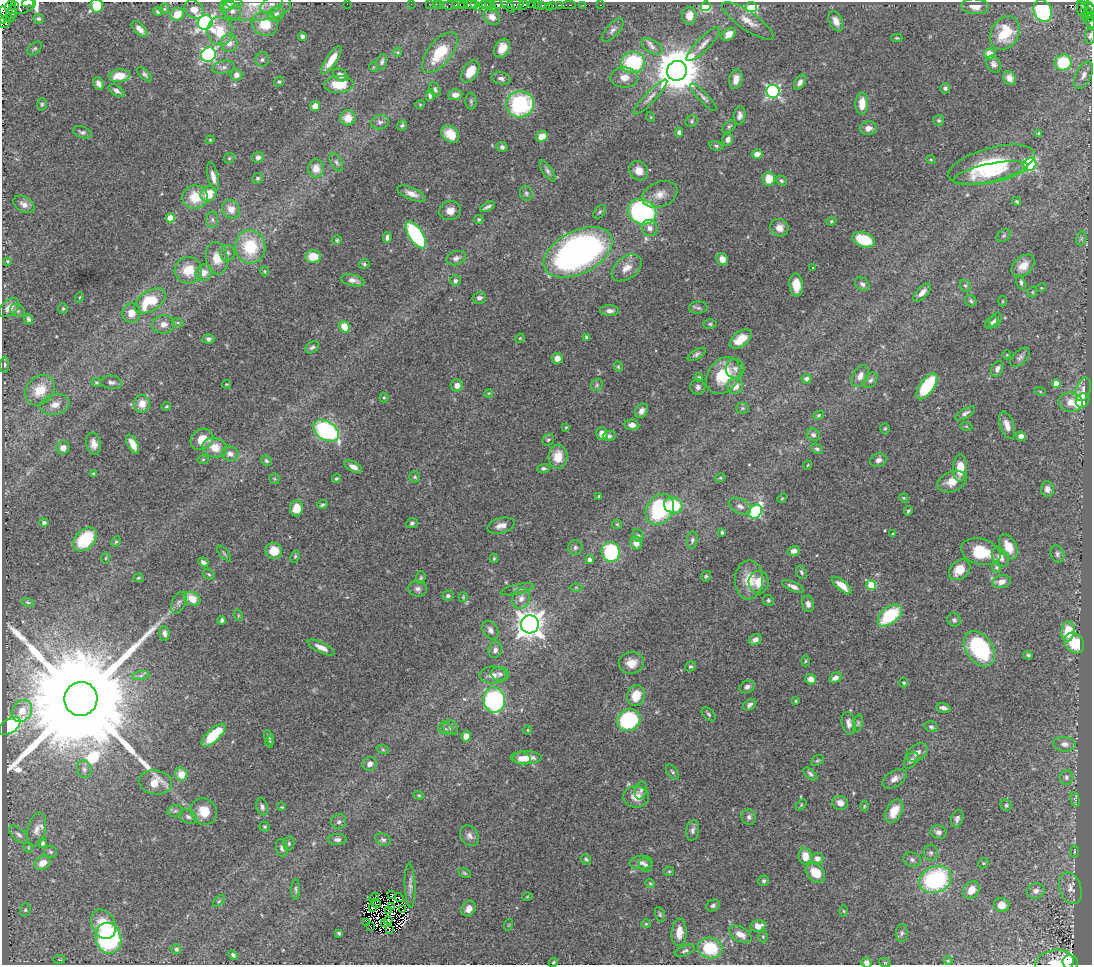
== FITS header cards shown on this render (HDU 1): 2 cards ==
NAXIS1  =                 1090
NAXIS2  =                  963

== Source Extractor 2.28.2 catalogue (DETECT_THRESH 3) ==
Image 1090 x 963 px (HDU 1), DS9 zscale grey, 1 PNG px = 1 image px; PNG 1094 x 967 px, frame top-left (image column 1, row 963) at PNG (2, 2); each listed source drawn as its Kron ellipse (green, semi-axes under 4 px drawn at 4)
Background 0.58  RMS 0.024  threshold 0.0732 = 3 sigma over >= 5 px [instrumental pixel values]
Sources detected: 522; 10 with non-positive FLUX_AUTO (blend fragments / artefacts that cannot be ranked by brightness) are neither listed nor drawn; of the other 512, the 500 brightest by FLUX_AUTO listed and drawn (12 fainter detections omitted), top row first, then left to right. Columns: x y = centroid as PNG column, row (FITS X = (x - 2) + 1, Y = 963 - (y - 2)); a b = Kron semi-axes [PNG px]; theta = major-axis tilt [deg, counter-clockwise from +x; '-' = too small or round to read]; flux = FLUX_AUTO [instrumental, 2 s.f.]
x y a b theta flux
28 3 6 2 14 160
234 3 8 5 -2 4.1
227 4 7 6 - 14
271 4 12 7 34 8.8
347 4 2 2 - 94
411 4 2 2 - 4.7
429 4 2 2 - 6.7
436 4 3 2 - 1.3
440 4 2 2 - 2.2
475 4 3 3 - 76
485 4 6 3 3 22
497 4 6 3 -9 57
538 4 3 2 - 5.8
20 5 15 9 13 520
450 5 9 3 5 19
458 5 6 4 -3 110
463 5 4 3 - 40
471 5 6 3 7 150
515 5 8 4 4 110
523 5 5 3 - 12
533 5 4 3 - 68
542 5 4 3 - 28
553 5 3 2 - 25
559 5 4 3 - 11
569 5 7 2 0 32
583 5 3 2 - 1.6
600 5 3 2 - 4
14 6 2 2 - 81
97 6 7 6 - 40
256 6 35 15 4 44
479 6 3 2 - 19
491 6 6 3 -49 40
508 6 8 4 -42 130
706 6 5 5 - 120
975 6 14 7 -5 15
1085 6 2 2 - 6.7
7 7 15 9 -76 930
549 7 2 2 - 23
751 7 5 5 - 170
1081 8 7 3 -79 50
1090 8 7 3 -68 59
164 9 5 5 - 2.2
194 9 10 8 -41 17
13 11 6 4 -75 170
158 11 5 4 - 4.7
232 11 10 8 -50 10
1043 11 11 8 -65 220
1088 13 5 3 - 30
177 14 7 6 - 27
276 14 9 7 39 8.3
3 15 9 3 -89 310
1085 15 3 2 - 11
689 16 9 7 82 16
492 17 9 7 -41 11
1089 18 6 4 46 60
39 19 5 4 - 3.2
748 21 31 9 -34 20
836 21 11 6 -64 13
5 22 6 5 - 130
205 23 7 7 - 510
1091 23 5 3 - 15
265 24 13 11 -24 47
139 29 10 5 -45 10
613 30 14 6 48 7.3
220 31 14 12 -78 45
1005 33 18 13 59 69
728 34 8 5 40 14
302 36 5 4 - 4.9
1090 36 8 5 85 6.6
897 38 5 3 - 2.2
229 43 8 8 - 14
703 44 23 6 45 13
652 46 11 6 -31 8.6
35 48 8 5 43 3.1
502 48 10 7 62 17
397 52 4 4 - 1.8
440 53 24 11 52 62
989 54 5 5 - 23
208 55 8 7 - 270
262 60 7 7 - 4.9
331 60 16 5 56 24
382 62 8 5 74 4.5
633 62 12 10 11 140
1063 62 8 8 - 82
993 64 9 6 -61 6.4
223 67 11 6 9 7.3
373 67 5 3 - 1.3
470 71 12 7 57 26
677 71 10 10 - 6900
144 74 9 4 -44 4
236 75 6 5 - 9.4
340 75 8 6 -31 8
1083 75 15 7 64 10
120 76 10 6 7 30
624 77 14 10 1 17
501 78 9 6 -13 5.8
1009 78 7 6 - 8.8
736 79 10 6 77 13
279 81 5 5 - 2.7
800 82 8 5 61 7.2
98 83 6 5 - 8.9
339 84 15 8 2 37
945 88 5 5 - 3.8
435 89 8 5 -65 3.8
116 90 9 5 -32 6.1
773 91 6 6 - 310
430 95 6 4 78 5.7
455 95 7 5 3 12
650 97 24 5 46 11
703 97 18 5 -46 7
471 101 8 5 -89 3.5
42 104 6 4 75 2.7
420 104 5 3 - 1.6
520 104 14 13 - 180
862 104 11 6 88 23
315 106 5 5 - 15
740 115 9 6 84 7.3
651 117 5 3 - 1.4
348 118 7 7 - 24
939 120 5 5 - 3.2
692 121 6 5 - 3.1
380 122 9 7 14 6.4
402 125 5 4 - 3
729 126 8 5 43 2.9
868 128 8 7 - 11
82 132 10 5 -19 4.5
679 132 5 4 - 5.7
450 134 10 7 -42 25
1039 134 4 3 - 3.4
542 136 6 5 - 19
728 139 6 5 - 8.2
210 140 4 4 - 1.7
716 146 7 5 -12 3.2
502 147 5 5 - 3.6
757 154 6 4 11 11
258 157 6 5 - 6.5
229 158 6 4 45 2.5
931 160 5 3 - 1.4
336 162 10 5 -62 4.7
992 164 44 16 15 140
1030 165 6 6 - 220
316 168 9 8 - 16
548 171 12 4 -57 5.2
639 171 10 9 - 15
991 173 38 9 11 47
213 177 14 5 -77 11
258 178 5 5 - 2.9
769 179 7 6 - 29
781 181 6 4 -33 3.3
526 193 7 6 - 3.6
208 194 8 7 - 35
411 194 15 6 -22 12
660 194 18 12 21 19
195 197 13 11 10 42
1017 201 5 3 - 2.2
24 204 11 7 -31 9.7
488 207 8 3 27 4.4
231 209 10 8 -54 19
450 211 11 9 20 15
600 212 8 5 51 3.1
642 212 14 12 -22 330
170 218 4 4 - 31
212 219 8 6 -89 4.8
479 220 4 4 - 2.4
831 221 5 4 - 2.1
650 228 8 7 - 8.3
779 228 9 8 - 14
416 235 15 7 -57 200
1004 236 8 5 36 3.1
387 237 5 4 - 5
1081 239 7 5 79 3.4
337 240 5 5 - 2.6
864 240 11 7 -18 62
250 247 17 15 -84 77
578 252 37 21 27 700
227 253 8 7 - 6
313 256 8 6 -3 31
217 258 16 11 -82 26
456 258 10 7 20 7.5
722 259 6 5 - 15
7 261 3 3 - 2
364 264 5 4 - 2.7
1023 266 13 9 42 18
627 268 17 11 38 19
813 268 3 2 - 1.3
188 270 14 13 - 35
264 271 5 3 - 2
204 273 9 7 48 14
353 280 12 5 -12 9.9
455 281 5 5 - 4.1
1021 282 7 4 -73 3.5
862 284 8 6 -41 5.7
796 285 11 6 -84 25
965 286 6 5 - 2.7
1041 288 5 3 - 1.4
922 292 11 5 46 9.5
1032 292 5 5 - 2.1
80 297 5 3 - 1.5
479 298 7 5 14 6.7
150 301 17 10 32 70
971 301 6 5 - 3.1
1003 301 5 3 - 1.5
9 308 11 7 43 14
63 308 5 4 - 2.3
698 308 9 6 2 4.5
17 311 8 6 -35 4.3
610 311 9 5 -2 7.1
131 313 9 9 - 19
28 319 5 4 - 3.6
996 320 8 5 61 4.2
178 323 6 4 -19 2.3
991 323 7 5 41 4.1
163 324 11 9 4 11
710 324 7 5 -1 3
345 327 6 5 - 33
587 337 4 4 - 3.7
520 338 5 4 - 1.6
208 339 6 5 - 4.1
741 339 12 7 37 33
312 347 7 5 33 4.6
696 354 10 4 30 4.6
1007 355 4 4 - 1.6
1020 357 12 6 44 6.2
557 358 5 5 - 12
5 365 8 4 88 3.2
618 367 5 4 - 1.9
735 369 10 9 - 9.2
997 369 8 5 67 7.3
723 376 20 15 54 69
860 376 12 7 62 12
699 377 4 4 - 2.5
806 379 5 5 - 5.7
871 380 9 5 55 4.5
96 382 5 4 - 2.3
111 382 11 6 -6 5.9
227 384 4 2 - 1.4
1056 384 4 4 - 17
457 385 6 6 - 11
597 385 6 5 - 3.5
735 386 8 7 - 16
927 386 15 7 54 110
698 387 7 7 - 5.6
1083 389 12 7 72 9.4
40 390 16 13 49 41
1040 391 5 3 - 1.6
489 393 4 3 - 1.5
384 397 5 4 - 2.2
1083 400 7 6 - 140
1071 402 12 9 -6 19
142 404 9 8 - 19
55 405 15 10 14 17
166 406 4 3 - 1.8
742 408 6 5 - 2.7
641 411 8 6 57 9.1
965 413 11 4 31 5.7
819 415 5 4 - 2.2
632 425 7 5 -7 9.6
1007 425 14 7 -71 14
966 426 6 4 -19 1.9
566 427 4 3 - 1.6
885 429 5 5 - 2.3
326 431 14 9 -32 240
602 434 6 5 - 16
813 435 7 6 - 5.1
609 436 6 5 - 3.6
1021 436 4 4 - 12
202 439 12 10 37 27
548 440 6 5 - 3.5
94 444 11 7 -80 11
133 444 10 5 -62 17
63 448 6 6 - 11
215 448 12 9 -15 24
817 449 6 4 -27 3.6
230 454 8 7 - 8.8
558 457 12 9 86 28
203 459 5 3 - 1.9
878 460 8 7 - 7.8
266 461 5 5 - 3.3
808 465 4 3 - 1.3
353 467 10 5 -28 12
543 468 6 4 5 4.2
960 468 13 7 87 27
94 474 4 3 - 2.8
415 477 5 5 - 2.5
720 478 5 3 - 1.6
274 479 5 5 - 2.4
336 479 4 4 - 2.6
952 481 15 10 22 21
1047 489 7 6 - 9.8
599 496 3 3 - 1.9
782 498 5 4 - 2
904 498 5 3 - 1.6
322 505 5 4 - 2.6
673 505 9 8 - 58
740 506 12 7 -25 7.7
296 508 8 6 80 22
660 509 16 13 57 140
908 511 5 3 - 2.6
755 512 7 6 - 210
44 522 4 4 - 3.7
412 523 6 5 - 3.5
617 524 5 4 - 2
501 526 14 7 15 12
722 532 4 3 - 2.3
893 534 3 3 - 2.3
638 535 6 5 - 3
85 539 14 9 46 90
692 540 8 5 83 3.8
116 542 5 4 - 2.4
636 543 6 6 - 14
575 547 7 7 - 4.6
1008 547 13 8 -62 27
274 551 8 8 - 24
794 551 6 5 - 8.5
611 552 10 9 - 130
981 552 20 13 -15 61
224 553 10 3 -50 2.4
1057 554 9 6 -69 5
295 556 6 4 63 2.4
1000 557 10 7 -50 13
106 558 6 4 89 2.1
494 558 5 3 - 2.1
590 559 4 4 - 6.1
203 562 5 4 - 5.8
996 567 6 4 -76 2.3
960 570 12 9 41 28
801 572 7 5 -61 3.2
209 574 6 5 - 2.8
706 576 5 4 - 2.6
138 578 5 4 - 2.2
421 578 6 4 87 2.4
749 580 19 14 88 36
759 582 11 10 - 24
1002 582 9 6 8 13
842 585 12 5 -39 20
871 585 5 5 - 75
576 587 6 4 -1 2.1
793 587 12 5 -24 8.1
418 589 9 7 -7 6.9
517 589 17 5 13 5.8
448 596 5 5 - 4.3
463 597 5 4 - 2
192 599 9 6 -25 29
521 599 11 8 69 12
768 600 5 5 - 3.3
28 602 6 4 -19 2.2
179 603 11 7 65 6.8
808 604 8 6 -79 6.3
238 615 6 3 -72 2.1
890 615 14 8 39 100
222 620 4 3 - 3.8
954 620 7 6 - 4.4
530 624 9 9 - 1800
490 630 10 7 -60 7.9
1068 631 10 6 80 39
164 633 7 5 -87 6.4
755 639 7 5 28 7.9
1074 643 11 9 -53 54
321 647 14 5 -26 13
979 649 20 13 -54 170
495 650 8 6 72 8.1
1028 655 4 3 - 2.7
806 661 5 3 - 1.8
631 663 12 11 - 19
691 666 6 4 37 2.7
500 674 9 7 -11 6.1
493 675 13 8 1 12
141 676 9 4 9 3.8
835 678 6 4 31 7.9
811 679 5 5 - 11
904 683 5 4 - 2
747 687 8 6 21 6.2
636 696 11 8 70 32
81 699 17 16 - 100000
494 700 12 10 -83 250
796 701 3 3 - 2.1
750 705 7 5 33 4.4
943 708 7 4 -12 5.9
22 711 12 9 56 15
709 714 8 5 -46 3.5
629 720 12 10 34 170
849 723 11 6 -78 9.2
858 723 8 5 74 3
10 726 12 7 36 150
931 727 6 5 - 3.6
451 728 8 6 -44 5.4
445 729 7 5 -23 4.4
528 730 4 3 - 1.3
213 735 15 6 44 76
466 736 5 5 - 11
269 737 8 4 -63 2.6
269 742 5 4 - 2
1064 744 11 7 -5 9.7
383 750 6 4 -19 2.5
917 753 12 8 32 11
522 758 9 6 -15 17
526 758 15 6 0 23
817 760 7 5 32 2.6
911 760 9 5 53 5.5
370 764 7 6 - 7.9
84 769 9 7 -73 6.5
672 772 9 5 -53 3.6
181 774 6 6 - 25
810 774 8 4 -41 4.2
1066 777 7 6 - 5
894 779 13 8 32 11
155 782 16 12 -9 36
641 790 9 6 77 3.9
419 795 5 4 - 1.8
636 797 13 10 2 20
1075 800 7 4 -75 3
840 803 8 7 - 10
801 805 6 4 47 2.1
1006 805 6 5 - 3.1
864 806 5 3 - 1.6
262 807 9 5 -72 5.6
282 807 4 3 - 1.3
175 811 7 5 14 3.9
204 811 14 12 -45 37
894 811 13 8 62 29
188 817 9 6 -25 6.8
749 817 7 7 - 5.4
957 819 9 6 72 5.8
339 822 8 7 - 5.3
265 827 5 5 - 2.4
36 829 17 9 77 14
693 830 10 6 80 6.1
938 832 8 7 - 6.1
19 835 12 6 -42 6.9
469 836 11 8 -57 8.1
337 839 9 5 1 5.8
383 840 8 5 -24 4.5
43 843 5 4 - 3.5
289 843 7 5 77 3.4
28 847 5 3 - 1.8
282 848 9 5 -76 5.2
1074 851 6 3 90 2.1
50 852 7 6 - 3.3
931 853 8 7 - 4.8
805 856 8 6 -82 21
817 858 6 5 - 7.4
586 859 5 4 - 2.4
912 860 9 7 -19 5.7
43 863 8 6 29 19
641 863 11 6 6 7
983 863 5 4 - 2.3
645 865 7 6 - 5.5
669 871 5 4 - 2
464 873 7 4 -27 2.5
815 873 11 8 -43 29
936 879 16 13 23 210
764 881 5 5 - 3.4
650 883 5 4 - 1.9
410 886 22 5 -88 9.4
1070 888 16 11 -71 14
296 889 10 4 90 3.6
971 890 9 7 53 21
1036 891 9 7 20 8.4
391 894 3 2 - 3.4
374 897 5 2 - 5.8
399 897 4 3 - 3.2
527 897 5 3 - 1.3
219 901 7 4 45 2.3
376 903 5 2 - 4.2
713 905 7 5 25 4.5
1002 905 8 7 - 19
391 906 2 2 - 1.6
373 907 3 2 - 3.6
403 909 3 2 - 2.1
469 909 8 6 58 13
25 910 6 5 - 3.2
388 910 3 2 - 1.6
844 911 5 3 - 1.5
660 914 8 4 -73 2.8
388 920 4 2 - 1.7
366 922 4 2 - 2.2
385 923 2 2 - 2.2
103 924 15 11 -63 36
646 924 5 4 - 1.7
508 925 6 3 70 1.6
758 926 7 5 10 15
371 927 3 2 - 2.3
390 930 3 2 - 1.6
679 932 14 7 87 17
339 933 3 3 - 3.1
902 933 9 6 88 4.2
740 934 12 7 -30 16
763 937 6 5 - 2.1
108 938 16 12 -78 290
710 948 12 10 -12 79
176 949 5 4 - 4.1
685 951 10 4 22 3.9
233 955 5 4 - 3.5
59 959 6 3 8 1.5
948 961 4 3 - 1.3
553 962 5 4 - 2
866 962 6 5 - 7
1070 962 8 7 - 240
885 963 6 4 -19 1.8
1054 963 19 13 11 32
At the frame edge (FLAGS 8, measured only in part): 14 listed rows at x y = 28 3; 227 4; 97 6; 7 7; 1090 8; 3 15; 1089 18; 5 22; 1091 23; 1090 36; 553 962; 866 962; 1070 962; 1054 963
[12 fainter detections neither listed nor drawn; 10 non-positive-flux detections neither listed nor drawn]